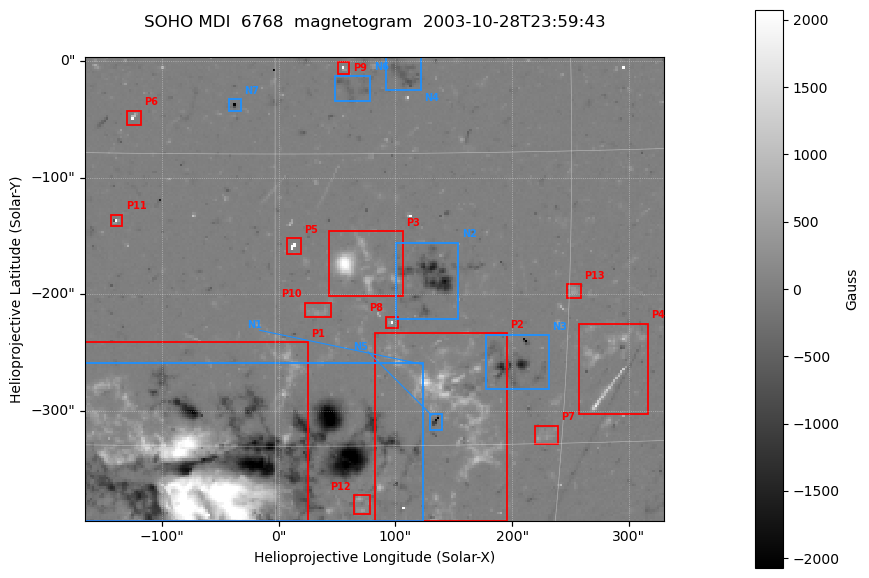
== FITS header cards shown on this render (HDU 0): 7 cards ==
TELESCOP= 'SOHO    '
DETECTOR= 'MDI     '
WAVELNTH=                 6768
DATE-OBS= '2003-10-28T23:59:43'
CTYPE1  = 'HPLN-TAN'
CTYPE2  = 'HPLT-TAN'
BUNIT   = 'Gauss   '

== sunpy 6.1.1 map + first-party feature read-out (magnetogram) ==
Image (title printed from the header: SOHO MDI  6768  magnetogram  2003-10-28T23:59:43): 250 x 200 px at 1.98 arcsec/px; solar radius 976 arcsec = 492 px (partial field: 6.6% of the solar disc is inside the frame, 100% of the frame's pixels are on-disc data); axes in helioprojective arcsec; data unit Gauss (BUNIT, on the colour bar)
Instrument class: MAGNETOGRAM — CONTENT/DPC_OBSR says magnetogram
Display: grey scale clipped to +-2073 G (the 99.5th percentile of |B| on disc); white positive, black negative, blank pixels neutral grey
Flux patches: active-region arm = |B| over 5 px >= 100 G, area >= 9 px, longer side >= 3 px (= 6 arcsec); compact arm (3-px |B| >= 300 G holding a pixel >= 400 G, >= 4 px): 29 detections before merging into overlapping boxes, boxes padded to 3 px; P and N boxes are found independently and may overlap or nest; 27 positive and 14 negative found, the strongest 13 + 7 listed = drawn (cap 20) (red P1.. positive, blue N1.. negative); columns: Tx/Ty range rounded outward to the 5 arcsec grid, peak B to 10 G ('>+2073(sat)' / '<-2073(sat)' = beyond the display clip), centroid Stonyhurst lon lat
Positive patches:
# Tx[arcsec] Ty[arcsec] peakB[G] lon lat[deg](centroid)
P1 -165..25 -395..-240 >+2073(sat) -4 -16
P2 80..195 -395..-230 +1950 +9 -13
P3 40..110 -205..-145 >+2073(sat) +4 -6
P4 255..320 -305..-225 +1140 +17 -11
P5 5..20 -165..-150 >+2073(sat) +1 -5
P6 -130..-115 -55..-40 >+2073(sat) -7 +2
P7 220..240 -330..-310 +550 +14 -15
P8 90..105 -230..-220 >+2073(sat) +6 -9
P9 50..60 -10..0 >+2073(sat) +3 +4
P10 20..45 -220..-205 +390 +2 -8
P11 -145..-130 -145..-130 >+2073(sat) -8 -3
P12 65..80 -390..-370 +680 +5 -18
P13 245..260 -205..-190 +530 +15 -7
Negative patches:
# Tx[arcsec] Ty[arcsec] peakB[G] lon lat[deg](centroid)
N1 -165..125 -395..-255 <-2073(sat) -1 -15
N2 100..155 -225..-155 -1870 +8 -6
N3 175..235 -280..-235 -1620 +12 -11
N4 90..125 -25..5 -1630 +6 +4
N5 130..140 -320..-300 <-2073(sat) +8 -14
N6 45..80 -35..-10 -530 +4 +3
N7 -45..-30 -45..-30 <-2073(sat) -2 +2
Bipolar pairs (each listed P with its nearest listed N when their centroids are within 0.25 R_sun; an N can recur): P1-N1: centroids ~50 arcsec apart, P1 is east of N1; P2-N5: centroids ~25 arcsec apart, P2 is north-west of N5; P3-N2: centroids ~50 arcsec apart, P3 is east of N2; P4-N3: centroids ~75 arcsec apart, P4 is west of N3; P5-N2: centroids ~125 arcsec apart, P5 is east of N2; P6-N7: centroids ~75 arcsec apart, P6 is east of N7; P7-N3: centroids ~75 arcsec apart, P7 is south-west of N3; P8-N2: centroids ~50 arcsec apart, P8 is south-east of N2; P9-N6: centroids ~25 arcsec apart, P9 is north-east of N6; P10-N2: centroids ~100 arcsec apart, P10 is east of N2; P11-N7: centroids ~150 arcsec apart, P11 is south-east of N7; P12-N5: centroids ~100 arcsec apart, P12 is south-east of N5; P13-N3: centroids ~75 arcsec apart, P13 is north-west of N3